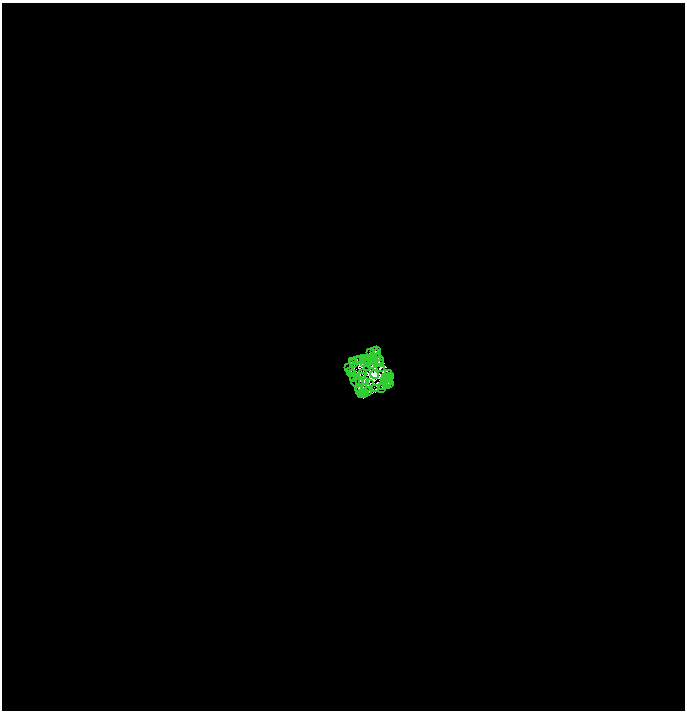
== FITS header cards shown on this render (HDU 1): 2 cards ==
NAXIS1  =                 1366
NAXIS2  =                 1416

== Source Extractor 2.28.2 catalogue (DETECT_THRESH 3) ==
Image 1366 x 1416 px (HDU 1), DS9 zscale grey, zoomed out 1/2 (1 PNG px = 2 x 2 image px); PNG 687 x 712 px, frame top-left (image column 2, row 1415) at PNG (2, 3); each listed source drawn as its Kron ellipse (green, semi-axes under 4 px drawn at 4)
Background -1.51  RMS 1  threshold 3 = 3 sigma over >= 5 px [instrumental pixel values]
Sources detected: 82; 29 cannot appear on this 1/2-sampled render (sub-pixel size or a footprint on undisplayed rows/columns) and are neither listed nor drawn; the other 53 listed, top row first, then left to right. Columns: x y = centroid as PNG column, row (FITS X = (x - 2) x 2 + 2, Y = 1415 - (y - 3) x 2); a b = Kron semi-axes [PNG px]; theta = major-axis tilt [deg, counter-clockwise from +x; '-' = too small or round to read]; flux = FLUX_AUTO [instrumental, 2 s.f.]
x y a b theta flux
377 350 2 1 - 120
375 352 4 2 - 110
370 353 2 2 - 40
377 354 2 1 - 4
377 357 2 1 - 69
372 358 2 1 - 39
360 359 3 1 - 77
364 359 3 1 - 43
373 359 2 1 - 93
366 360 2 1 - 46
368 360 2 1 - 29
353 361 3 1 - 54
356 361 2 1 - 67
373 362 3 2 - 3.9
379 362 6 2 49 61
354 363 2 1 - 68
364 363 3 1 - 81
380 363 4 2 - 120
372 365 2 1 - 26
367 367 2 1 - 77
381 367 2 1 - 36
348 368 3 2 - 140
350 372 3 1 - 34
362 373 4 2 - 130
389 373 3 1 - 100
352 374 3 1 - 35
374 375 4 4 - 59000
363 376 2 1 - 76
390 376 2 2 - 120
353 377 2 1 - 94
385 377 2 1 - 52
354 378 2 2 - 120
387 378 2 1 - 88
390 379 3 1 - 140
359 380 2 1 - 14
366 381 2 2 - 43
385 381 2 1 - 43
389 381 2 2 - 48
356 382 5 1 - 68
386 383 3 1 - 49
369 384 2 1 - 16
390 384 2 1 - 87
383 386 2 1 - 19
387 386 3 2 - 170
359 388 3 1 - 48
366 388 2 1 - 89
376 389 3 2 - 94
381 389 2 1 - 83
360 391 3 1 - 9.4
367 391 2 1 - 42
363 393 2 1 - 85
362 394 2 1 - 72
365 394 4 1 - 1.6
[29 sub-pixel or undisplayed-footprint detections neither listed nor drawn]